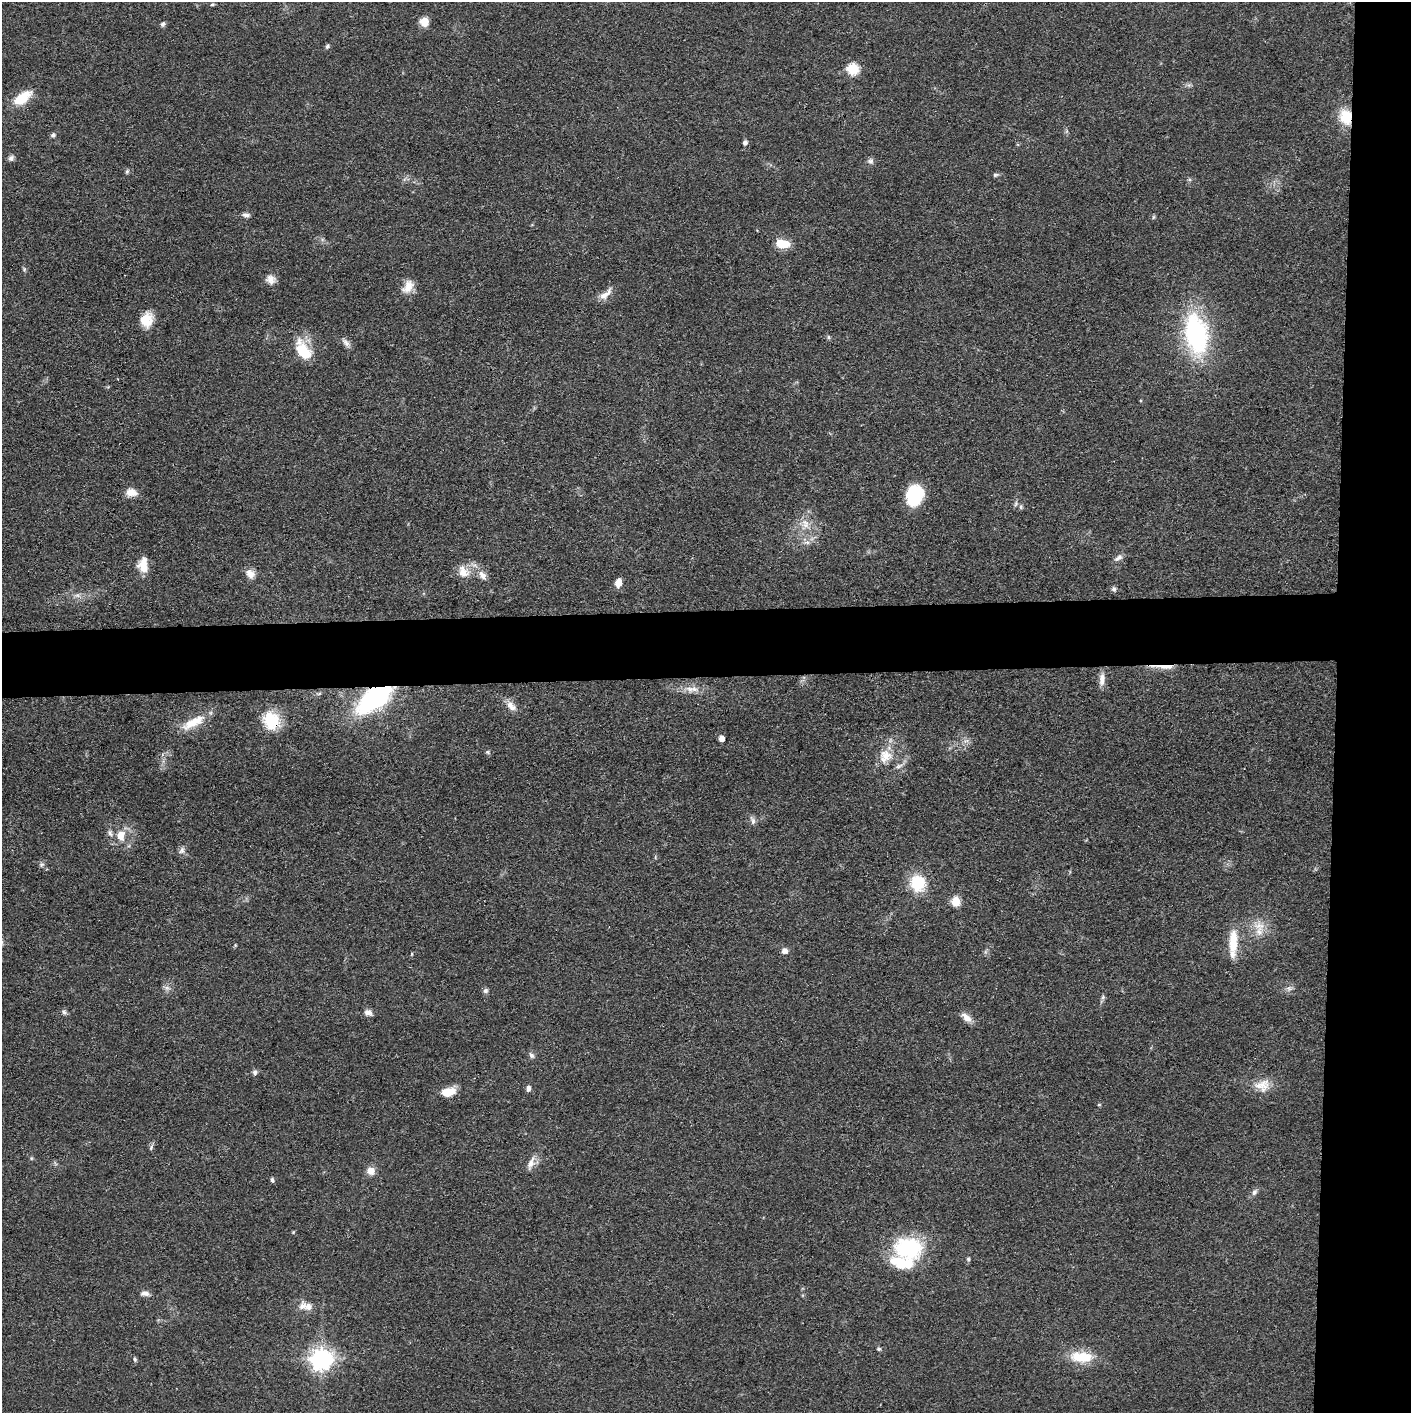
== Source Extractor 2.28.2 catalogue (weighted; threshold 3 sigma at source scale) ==
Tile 6 of 3 x 3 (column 3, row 2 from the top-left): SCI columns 2822-4230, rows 1426-2836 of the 4232 x 4261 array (HDU 1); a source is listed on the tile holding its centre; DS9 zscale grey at full resolution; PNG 1413 x 1415 px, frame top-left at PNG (2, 2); no overlay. Shown black and unused: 10% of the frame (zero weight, under 3 of 4 exposures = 1% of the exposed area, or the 3 px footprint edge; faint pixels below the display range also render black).
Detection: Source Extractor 2.28.2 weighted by HDU 2 'WHT'; one run over the whole footprint, this tile lists its part. Background 0.0571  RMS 0.0052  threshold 0.0235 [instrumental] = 3 sigma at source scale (4.5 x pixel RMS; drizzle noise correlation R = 1.50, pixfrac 1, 0.05/0.05 arcsec/px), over >= 5 px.
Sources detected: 87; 2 inside a brighter listed object's ellipse — not listed separately; the other 85 listed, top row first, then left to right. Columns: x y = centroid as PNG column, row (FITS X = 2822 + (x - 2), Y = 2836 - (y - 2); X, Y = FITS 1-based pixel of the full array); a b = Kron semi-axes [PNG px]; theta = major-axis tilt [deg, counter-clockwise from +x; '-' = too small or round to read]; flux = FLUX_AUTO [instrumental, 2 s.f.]
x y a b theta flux
212 4 6 4 20 0.77
424 22 10 9 - 5.8
163 24 7 5 61 1.2
327 46 6 5 - 1.1
853 69 6 6 - 40
22 98 24 11 37 13
1346 117 15 12 -78 14
53 135 6 6 - 1.2
745 143 6 5 - 1.6
11 158 8 6 45 1.6
870 161 8 8 - 1.6
127 171 6 4 1 0.87
995 175 7 5 13 1
246 215 9 6 -4 1.8
1153 217 6 4 88 0.68
783 244 14 8 -10 11
24 269 6 4 -49 0.77
271 279 13 12 - 3.8
408 286 18 11 58 6.2
605 294 21 8 42 4.6
146 320 15 13 67 10
1196 334 42 23 -80 74
829 337 6 4 -89 0.78
346 342 15 6 -48 2.3
303 350 26 14 -57 17
131 492 13 9 -10 5
914 495 20 15 75 25
1016 504 8 4 81 1
805 524 14 9 -69 5.2
807 542 7 6 - 1.6
1118 558 13 6 35 2.3
143 565 18 11 89 7.6
463 571 19 14 -52 7
250 574 12 10 -47 4.1
483 575 15 9 -58 4.1
618 582 8 6 70 5.4
1113 589 6 6 - 1.3
77 595 7 4 -18 1.3
1163 667 31 4 -3 5.3
1102 679 17 7 86 3.8
690 689 13 7 -12 3.7
375 698 41 19 36 77
511 706 17 9 -44 4.5
271 721 22 19 -74 17
193 722 34 11 28 11
721 738 5 4 - 4.6
487 752 5 5 - 0.84
885 756 19 17 58 9.8
753 820 13 6 -73 1.9
110 833 10 5 -75 1.8
120 835 12 9 -86 7.2
182 850 10 7 68 2
41 864 7 6 - 1.4
918 883 20 18 -74 18
956 902 5 5 - 23
1259 931 17 11 84 6.9
1233 942 31 10 89 13
784 951 7 6 - 2.9
412 954 5 3 - 0.52
167 988 7 4 -18 1.4
1289 988 8 6 -8 1.6
485 991 7 6 - 1.3
1103 997 6 5 - 1.1
64 1012 8 6 -55 1.3
368 1013 10 8 -25 2.5
966 1018 15 8 -44 4.1
531 1055 9 6 -52 1.5
255 1072 7 6 - 1.3
1262 1085 21 14 19 8.1
528 1088 7 5 89 1.8
448 1092 15 9 12 9.4
1099 1105 5 3 - 0.49
151 1148 9 4 64 1.1
531 1163 20 8 68 4.1
371 1171 10 9 - 4.2
272 1180 6 4 -86 0.93
1254 1192 10 6 63 1.8
908 1248 31 24 -9 44
968 1259 6 5 - 0.86
145 1293 11 6 -4 2.5
302 1306 12 10 44 3.7
879 1349 5 5 - 0.83
1082 1357 29 13 -2 15
135 1359 5 5 - 0.92
321 1359 8 7 - 380
Overlapping masked pixels (flux is a lower limit): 4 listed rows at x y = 1346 117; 1163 667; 375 698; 271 721